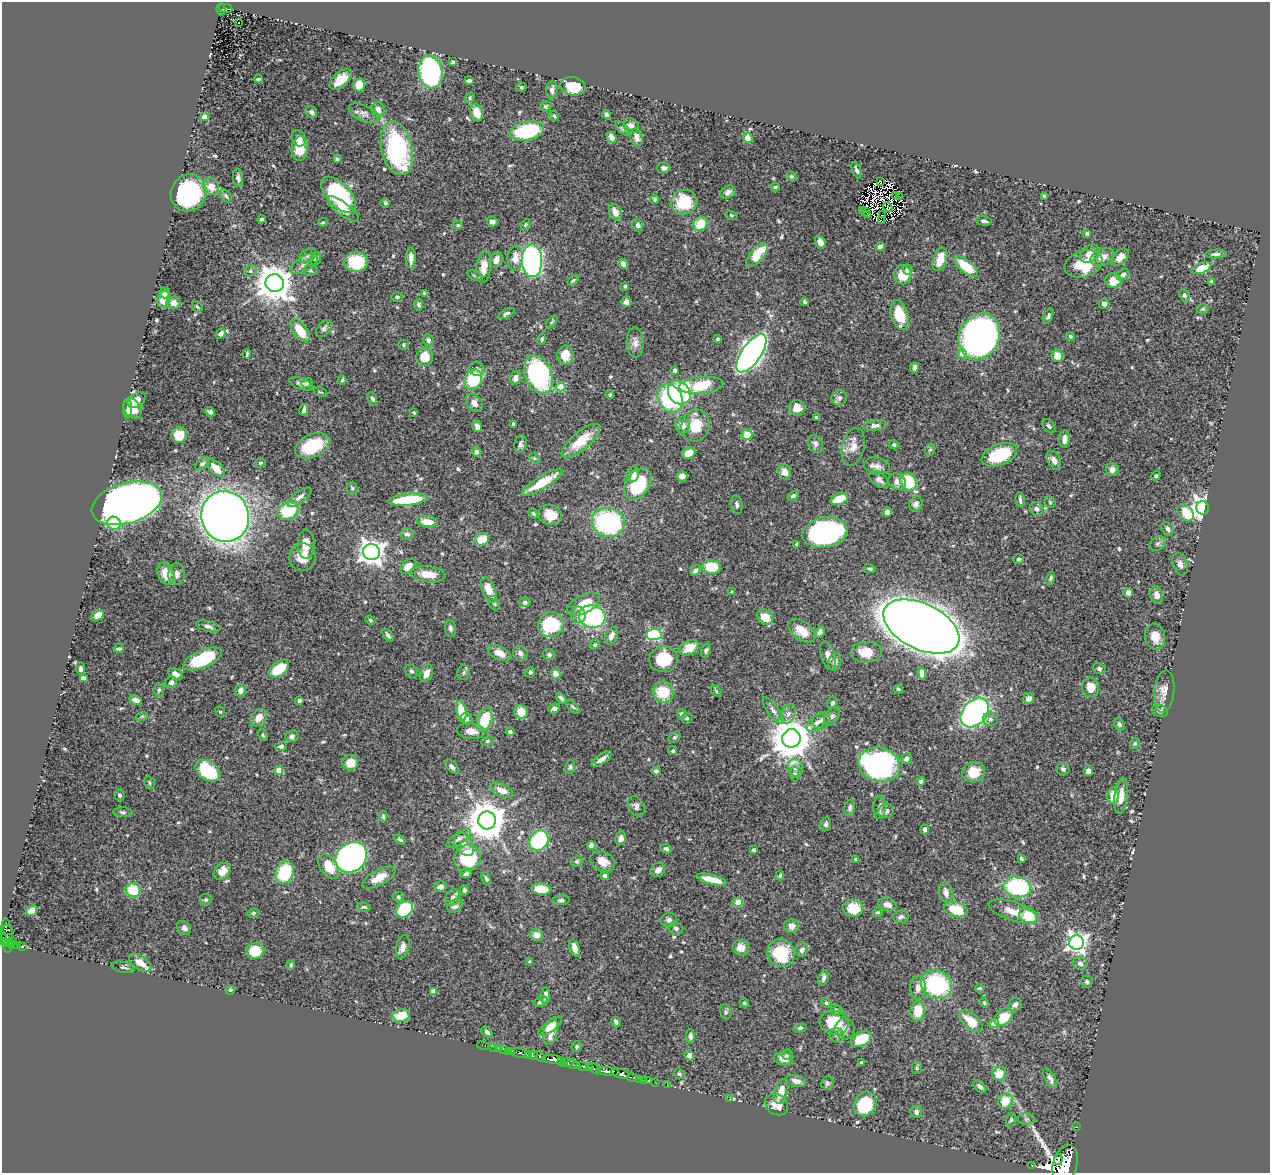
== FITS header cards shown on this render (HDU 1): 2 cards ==
NAXIS1  =                 1268
NAXIS2  =                 1171

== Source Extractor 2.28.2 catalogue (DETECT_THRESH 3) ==
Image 1268 x 1171 px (HDU 1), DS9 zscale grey, 1 PNG px = 1 image px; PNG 1272 x 1175 px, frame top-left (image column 1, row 1171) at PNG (2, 2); each listed source drawn as its Kron ellipse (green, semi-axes under 4 px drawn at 4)
Background 0.873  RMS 0.026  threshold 0.0784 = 3 sigma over >= 5 px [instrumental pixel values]
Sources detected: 603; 9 with non-positive FLUX_AUTO (blend fragments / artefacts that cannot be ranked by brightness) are neither listed nor drawn; of the other 594, the 500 brightest by FLUX_AUTO listed and drawn (94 fainter detections omitted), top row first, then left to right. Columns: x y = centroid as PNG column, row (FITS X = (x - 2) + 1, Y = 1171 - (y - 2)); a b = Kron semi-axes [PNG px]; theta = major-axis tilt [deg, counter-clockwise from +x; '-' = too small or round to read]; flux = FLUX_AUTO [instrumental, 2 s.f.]
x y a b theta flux
226 8 7 3 -12 67
221 9 6 4 88 55
239 22 3 3 - 3.2
453 62 4 3 - 3.8
430 72 16 12 -78 250
258 79 4 3 - 2.7
340 80 13 7 41 23
469 81 4 3 - 5.6
359 85 6 5 - 25
573 86 13 9 -14 43
521 87 5 4 - 2.8
552 90 8 5 85 7.9
470 98 5 4 - 2.7
546 106 5 4 - 2.9
378 110 7 6 - 12
311 112 6 5 - 5.5
364 113 16 8 -23 9.9
477 113 9 6 -74 29
606 114 5 4 - 5.1
554 116 5 4 - 2.8
205 117 4 4 - 19
631 126 8 7 - 9.2
622 128 9 4 -45 3.7
527 131 17 9 12 160
611 137 6 4 -59 11
637 137 8 6 -76 12
299 138 8 6 -68 11
748 138 5 5 - 16
300 148 12 8 84 33
397 148 27 15 -77 250
337 159 4 3 - 3.3
664 168 7 5 -2 4.5
857 170 9 4 -69 5.3
791 176 5 4 - 3.2
238 178 9 5 -82 5.8
881 181 3 2 - 5.8
211 187 8 7 - 20
775 187 5 4 - 3.7
728 192 8 6 33 7.2
189 193 19 17 57 220
339 195 22 11 -47 190
226 196 7 5 -51 3.7
895 196 2 2 - 2.9
900 197 2 2 - 3.8
1045 197 4 4 - 12
655 200 4 4 - 2.5
684 202 13 12 - 76
385 203 5 5 - 2.6
888 207 5 2 - 2.3
343 209 19 6 -38 20
863 210 3 3 - 3.1
865 211 3 2 - 2.6
615 212 9 6 -69 13
731 215 6 4 -20 2.6
868 215 3 3 - 6.1
882 215 2 2 - 2.4
261 219 4 3 - 4.2
882 221 3 3 - 2.8
984 221 8 4 -9 4.1
323 222 4 3 - 2.3
492 222 5 5 - 7.5
700 224 7 6 - 38
458 225 5 4 - 2.4
525 225 6 4 61 2.3
638 225 6 5 - 4.4
1087 233 4 3 - 4.1
820 242 7 5 -60 18
880 246 4 4 - 5.3
1090 254 11 8 35 15
1216 254 10 4 2 4.6
757 255 14 6 49 47
308 256 9 6 39 6
1103 257 12 8 21 16
1120 257 10 6 43 15
411 258 11 4 -89 11
515 258 12 8 86 22
316 259 7 5 69 4.3
940 259 12 6 71 32
496 260 8 6 69 11
532 261 16 10 -88 640
356 262 12 10 4 74
304 264 15 7 30 11
623 264 5 4 - 8.9
1083 264 19 13 18 69
966 266 14 6 -40 54
484 267 16 7 83 22
1201 268 10 5 22 36
908 269 5 5 - 8.4
311 270 7 5 -4 3.2
250 271 6 5 - 3.7
903 275 9 9 - 37
1123 275 7 5 35 5.3
475 276 8 4 -25 3.9
573 280 6 3 33 2.6
1114 281 8 7 - 25
1211 281 4 3 - 2.8
275 283 9 9 - 4100
625 286 3 3 - 3.7
164 293 5 5 - 3.9
425 293 4 3 - 2.6
1184 295 6 5 - 4.6
397 297 6 5 - 3.6
164 299 8 6 72 25
626 302 5 5 - 7.1
804 302 4 3 - 3.9
173 303 7 6 - 10
1104 304 5 5 - 5.2
418 305 5 4 - 3.8
197 307 6 4 -53 2.5
1203 309 6 5 - 2.6
506 313 9 4 28 4.1
900 315 15 8 -74 47
1048 316 8 4 68 4.5
552 322 7 4 53 2.5
324 328 10 6 50 5.1
300 331 13 7 -55 43
221 333 6 4 48 5.9
979 336 24 20 62 930
1070 336 4 4 - 3.2
542 339 5 3 - 2.3
718 339 4 3 - 2.7
428 340 6 5 - 5.8
635 342 15 8 -88 12
404 345 5 5 - 3
751 353 22 9 55 1300
247 354 4 3 - 2.5
962 354 4 4 - 27
565 355 9 8 - 26
1057 356 6 5 - 16
425 357 9 8 - 33
914 368 5 4 - 8.1
477 369 8 7 - 6.1
675 370 4 3 - 3.1
538 375 20 13 -68 250
516 378 7 5 73 12
342 380 5 3 - 2.5
473 380 10 8 64 88
307 383 6 5 - 3.1
301 384 12 5 -21 7.5
701 385 22 8 6 79
561 387 4 4 - 60
321 392 7 3 -25 2.3
679 393 12 10 -47 230
610 395 4 4 - 2.9
670 398 15 11 -60 140
839 398 8 7 - 6.2
372 399 7 4 -67 3.5
137 400 10 6 35 23
474 403 10 7 -53 11
132 408 11 8 -57 19
797 408 8 7 - 19
128 409 10 4 90 8.2
304 410 6 4 76 5.7
210 412 5 4 - 5
414 413 3 3 - 2.3
816 417 3 3 - 2.9
513 424 4 3 - 3
682 425 8 7 - 14
875 425 11 5 7 8.1
477 426 5 4 - 11
696 426 16 14 74 41
1049 426 8 5 -48 4
747 434 5 5 - 29
179 435 8 8 - 34
1064 439 8 5 87 12
581 441 24 9 40 48
520 444 9 6 78 6.4
815 444 9 7 -62 6
894 445 5 4 - 3.3
312 446 18 11 24 80
853 447 19 11 76 18
930 450 6 5 - 2.5
476 452 5 4 - 5.2
689 453 6 5 - 26
999 455 19 10 22 94
534 458 6 4 -46 2.6
1054 460 10 6 -61 8.6
260 463 5 4 - 3.1
202 464 8 5 37 4
877 466 13 8 -10 10
216 468 11 5 -45 28
1112 470 6 6 - 9.2
784 472 8 6 -70 12
633 474 8 6 78 15
682 476 5 5 - 14
1156 476 5 4 - 3
879 480 11 6 -37 7.3
542 482 23 6 31 60
897 482 9 8 - 12
908 482 9 8 - 70
638 484 17 11 56 110
352 488 6 5 - 3.1
793 496 6 4 32 3.1
300 497 14 5 37 8.7
839 499 9 5 19 42
408 500 19 5 6 92
1020 500 7 3 -82 3.8
1050 502 6 5 - 2.7
127 503 36 20 16 1800
916 504 8 6 63 6.8
737 505 9 5 -79 4.6
1203 508 7 6 - 1600
1036 509 7 6 - 6.9
288 511 11 9 28 86
887 512 5 4 - 4.9
1185 513 10 6 -49 47
533 514 5 4 - 3
550 515 12 10 -21 27
225 516 25 24 - 1800
427 522 10 5 -8 25
608 522 16 14 -12 230
114 523 7 6 - 46
1168 529 7 5 -56 6.2
825 532 23 15 11 380
407 534 6 6 - 5.8
482 539 7 6 - 35
306 544 14 8 89 19
1158 544 8 6 36 5.1
797 545 3 3 - 3
371 552 8 8 - 1500
303 557 14 13 - 26
1018 559 5 5 - 3
1180 564 12 7 -71 8.3
408 566 9 6 39 19
712 567 9 7 -4 51
870 569 6 3 -13 2.9
695 571 6 4 46 4.9
166 574 12 7 -67 26
177 574 11 8 88 8.1
428 574 17 8 -6 26
1050 578 6 4 76 3
489 590 13 6 -68 24
732 591 4 4 - 2.9
1128 593 5 4 - 12
1157 595 8 6 -74 10
525 602 5 5 - 3.9
494 603 7 5 -66 4.9
584 604 18 9 28 36
98 615 7 5 31 25
578 615 8 7 - 11
592 617 13 11 -12 230
765 617 9 6 -35 30
370 620 5 4 - 2.3
551 625 13 12 - 110
208 626 12 5 -15 6
921 626 41 23 -26 6100
450 628 8 5 -83 5.3
802 631 15 9 -37 31
820 632 6 4 56 6
654 634 7 5 4 180
388 635 7 3 -52 3.9
611 636 9 5 65 9.4
1155 637 13 10 -79 23
595 644 5 4 - 2.8
689 648 10 7 25 29
119 649 5 3 - 3.8
706 650 7 4 74 3.7
866 652 16 10 3 30
499 653 12 6 -26 18
520 653 7 7 - 7.2
549 655 6 5 - 5.4
828 656 15 7 -72 11
202 659 20 8 24 120
663 659 14 13 - 69
835 662 9 6 78 6.8
81 669 6 4 -88 4.4
279 669 11 7 36 57
1099 669 7 5 -20 3.3
411 671 7 5 -48 3.9
530 672 5 5 - 3.2
426 673 9 6 66 13
464 673 7 6 - 3.8
176 674 8 5 -30 9.7
556 674 5 4 - 26
922 674 6 4 -81 18
83 678 4 4 - 10
171 682 6 5 - 4.7
1091 687 10 8 -77 25
898 689 4 3 - 2.8
159 690 6 5 - 3.6
240 690 6 5 - 13
716 691 6 4 -47 2.6
663 692 10 10 - 55
1164 692 21 10 83 18
561 698 6 3 -50 4.6
1029 699 5 5 - 8.6
136 700 6 4 -28 11
299 701 4 4 - 4.6
833 703 6 5 - 3.3
573 707 8 4 -39 3.2
554 708 6 4 24 4.7
773 710 16 5 -53 7.6
461 711 10 5 -78 44
1160 711 8 6 -14 6.5
220 712 6 4 -67 2.8
521 712 7 6 - 24
975 713 17 12 48 500
682 714 5 4 - 7.5
788 714 10 6 66 8.7
142 716 6 4 19 2.6
832 716 10 6 53 6.9
259 718 9 7 51 18
687 718 6 5 - 2.6
467 719 6 6 - 7.1
990 719 7 6 - 5.7
485 720 12 7 72 69
822 721 9 8 - 7.2
816 723 11 6 40 8.7
1119 724 7 5 -58 3.9
471 731 14 8 -4 18
510 732 4 4 - 4.6
263 735 6 4 -61 2.8
292 736 7 5 28 6.1
674 737 7 5 39 2.9
791 738 9 9 - 5800
487 741 6 4 28 2.8
1135 743 6 4 57 3.3
281 746 6 4 3 4.4
673 751 4 4 - 3.7
602 759 12 5 35 9.8
906 759 5 5 - 6.4
350 763 8 7 - 30
879 765 21 17 -18 390
452 767 8 5 -49 5.8
570 767 7 5 74 3.5
795 768 9 7 -76 8.8
1063 769 6 6 - 4
279 770 4 4 - 41
208 771 14 9 -35 120
656 771 4 4 - 3.2
1088 771 5 4 - 9.1
974 772 12 10 22 38
795 774 7 5 -88 3.4
921 781 4 3 - 4.6
149 783 6 5 - 3.1
502 790 12 6 -22 17
119 795 5 5 - 3.8
1113 796 8 5 87 26
1121 796 18 6 84 19
636 806 11 7 -63 7.4
880 807 12 6 88 7.4
850 808 8 5 76 4.8
886 811 8 7 - 8.5
123 812 10 5 -3 4.2
383 816 5 3 - 2.9
487 820 9 9 - 5100
826 824 7 5 76 4.6
925 829 5 4 - 8.8
459 838 14 5 33 7
621 838 7 5 77 8.9
400 840 6 3 -29 2.6
539 841 11 9 55 180
464 844 12 8 -54 12
591 845 4 4 - 24
666 849 5 4 - 5.6
753 850 4 3 - 5
351 857 17 14 38 580
467 858 14 13 - 100
856 859 4 4 - 2.8
1021 859 4 3 - 2.9
577 861 6 5 - 3.1
603 861 13 9 -28 21
329 866 13 8 -56 42
658 870 8 6 42 11
222 871 10 7 45 23
284 873 11 9 66 120
466 874 6 4 27 5
780 875 5 4 - 3.2
605 876 4 4 - 5.6
379 878 18 7 29 22
486 879 7 4 -69 2.7
712 879 15 4 -15 39
440 887 6 5 - 8.4
1017 887 14 10 -9 170
541 889 9 5 -5 60
133 890 7 6 - 69
464 890 5 4 - 4.1
946 892 10 6 -77 12
398 897 6 5 - 3.1
453 897 9 7 54 5.9
206 900 6 5 - 3.2
561 900 8 5 3 4
738 902 4 4 - 55
887 904 9 6 -19 13
455 906 8 6 35 8.1
364 907 7 4 -8 3.5
853 908 10 8 -3 47
404 909 9 7 40 100
956 910 12 7 -15 55
32 911 6 4 34 27
1013 911 25 9 -19 25
878 912 5 4 - 2.9
253 913 6 4 13 3.1
1028 916 9 8 - 46
901 917 8 6 12 4.6
669 920 8 7 - 5.4
791 926 7 7 - 10
184 928 8 6 -47 6.9
676 928 7 6 - 4.5
8 930 6 4 -26 150
536 935 6 6 - 13
7 936 17 5 -86 150
3 938 4 3 - 160
12 941 3 2 - 55
4 942 4 3 - 120
1076 942 7 7 - 890
8 943 4 2 - 34
13 945 5 3 - 80
18 946 4 3 - 120
22 946 3 3 - 66
403 947 12 6 76 9.8
575 948 9 5 -72 15
741 948 8 7 - 17
802 950 7 6 - 7.6
255 951 9 8 - 45
781 953 14 13 - 79
529 962 4 3 - 2.5
140 963 13 6 -34 24
1080 963 7 6 - 6
291 965 5 4 - 3
123 967 12 5 -13 5.5
824 978 8 5 75 5.8
1087 981 6 6 - 4
936 985 16 14 -26 160
918 988 12 8 -90 13
980 988 4 4 - 2.8
230 990 4 4 - 8.2
433 991 4 4 - 16
545 996 8 4 89 9.8
541 1002 7 5 21 5.4
744 1003 5 4 - 3
826 1003 5 4 - 2.6
984 1003 5 4 - 2.3
1015 1005 7 6 - 6.8
836 1010 5 5 - 3.1
918 1011 10 7 86 35
726 1012 8 5 -76 3.5
401 1016 9 6 12 34
1004 1017 10 7 41 39
971 1021 14 7 -41 33
616 1022 5 3 - 5.3
834 1023 14 12 -10 71
994 1024 5 4 - 48
550 1026 14 5 37 16
800 1028 6 4 14 3
845 1029 10 10 - 10
487 1032 6 4 -45 4.6
550 1032 13 7 80 29
837 1035 8 7 - 6.3
690 1036 7 4 -86 4.7
861 1039 11 7 25 51
483 1045 6 2 -18 13
494 1047 3 2 - 8.3
576 1047 5 5 - 2.8
499 1049 3 3 - 20
504 1049 4 3 - 29
508 1051 3 2 - 7.8
512 1051 2 2 - 31
520 1053 11 3 -12 110
529 1055 4 2 - 320
533 1055 4 4 - 690
689 1055 5 4 - 7.9
787 1055 5 5 - 2.9
540 1056 6 3 -36 320
784 1059 10 6 -10 16
554 1060 11 4 -7 1700
562 1062 3 2 - 110
861 1062 4 3 - 2.7
567 1063 7 3 12 220
574 1065 7 3 -18 210
583 1067 7 3 -15 360
589 1067 3 3 - 130
917 1068 5 5 - 2.5
595 1069 7 3 -42 98
608 1072 11 3 -7 1100
620 1074 9 4 -16 900
679 1074 6 5 - 2.9
999 1074 7 6 - 26
633 1078 6 3 -11 46
639 1079 2 2 - 14
1050 1079 10 5 -61 7.2
643 1080 2 2 - 12
649 1081 2 2 - 14
796 1081 10 5 -14 8.8
656 1083 2 2 - 9.7
827 1083 7 6 - 3.8
667 1085 2 2 - 7
980 1087 8 5 -45 6
781 1091 13 6 75 22
730 1099 3 2 - 140
1005 1101 8 7 - 33
777 1104 12 10 -36 22
865 1104 13 11 58 100
916 1112 6 5 - 5.6
1026 1119 8 6 0 4
1011 1120 7 4 72 3.6
1077 1127 2 2 - 6.4
1058 1159 6 3 82 360
1065 1164 20 12 74 1100
1032 1165 3 3 - 56
At the frame edge (FLAGS 8, measured only in part): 2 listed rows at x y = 3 938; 1065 1164
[94 fainter detections neither listed nor drawn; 9 non-positive-flux detections neither listed nor drawn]